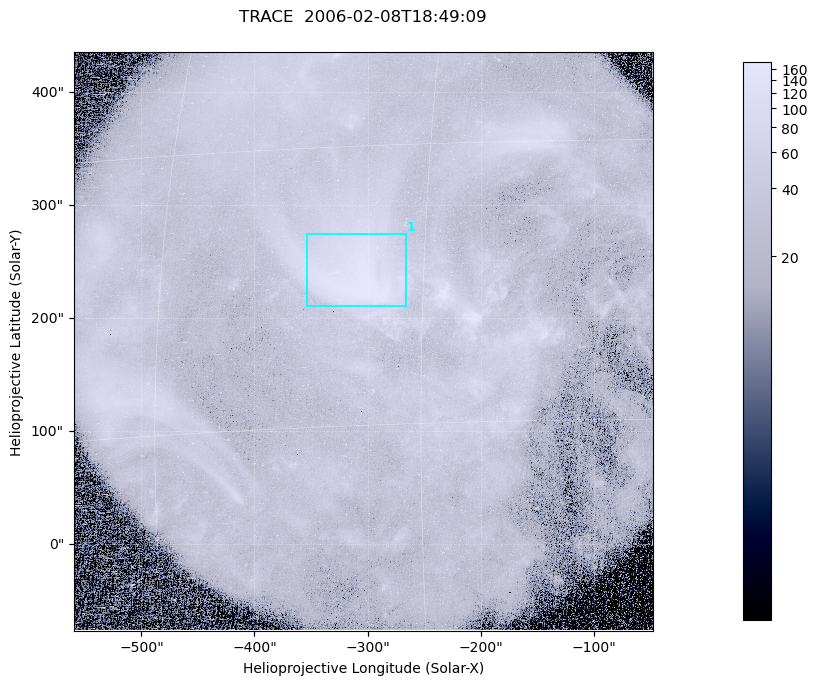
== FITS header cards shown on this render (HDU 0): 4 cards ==
TELESCOP= 'TRACE   '           / Telescope
DATE_OBS= '2006-02-08T18:49:09.000' / Date/Time of Image
CTYPE1  = 'Solar-x '           / Type of Axis1
CTYPE2  = 'Solar-y '           / Type of Axis2

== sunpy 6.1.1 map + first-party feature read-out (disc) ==
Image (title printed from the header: TRACE  2006-02-08T18:49:09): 1024 x 1024 px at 0.5 arcsec/px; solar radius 972 arcsec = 1945 px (partial field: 8.8% of the solar disc is inside the frame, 100% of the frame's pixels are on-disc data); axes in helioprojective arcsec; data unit not stated in the header (colour bar unlabelled)
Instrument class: DISC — disc imager (sunpy class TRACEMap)
Bright regions (active regions / flare kernels): reference = the on-disc median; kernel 9 px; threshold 5 sigma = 77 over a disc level ~32.4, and >= 1.15x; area >= 1048 px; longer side >= 12 px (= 6 arcsec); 1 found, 1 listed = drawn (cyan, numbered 1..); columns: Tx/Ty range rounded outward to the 1 arcsec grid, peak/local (2 s.f.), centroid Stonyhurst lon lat
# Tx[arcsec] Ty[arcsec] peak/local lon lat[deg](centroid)
1 -354..-266 211..275 9.1 -19 +8